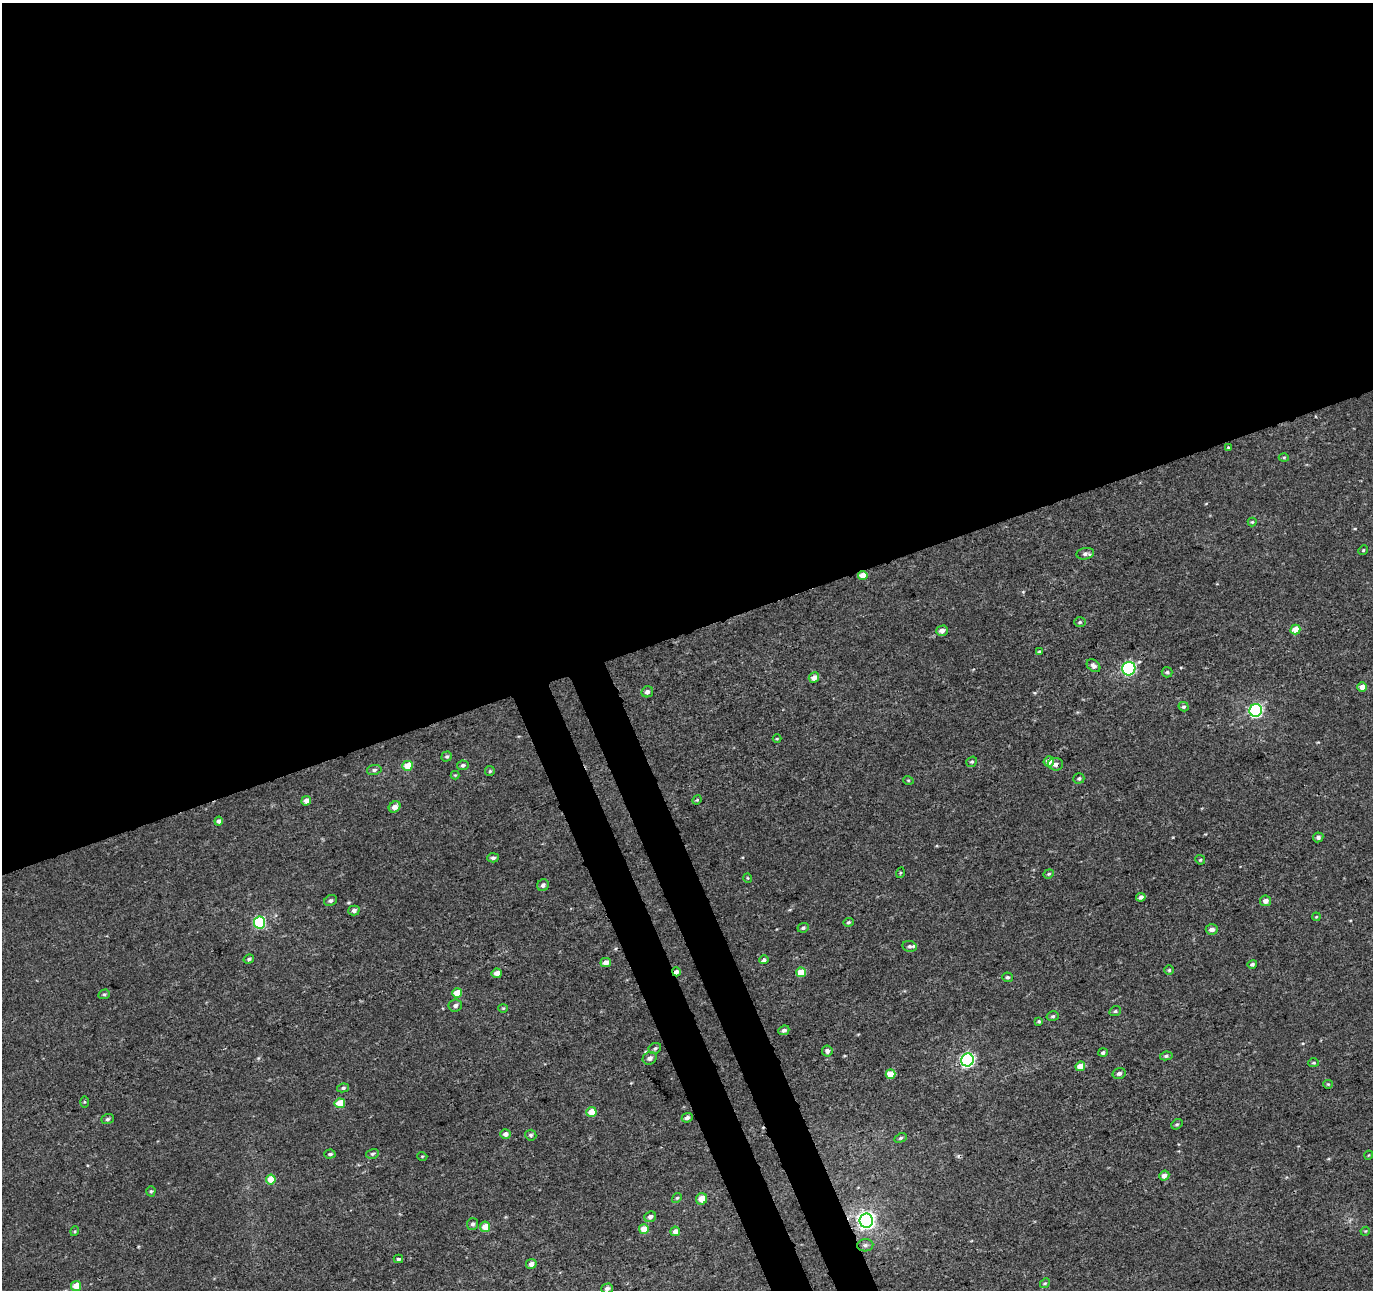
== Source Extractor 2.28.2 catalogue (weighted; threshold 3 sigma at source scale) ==
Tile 2 of 4 x 4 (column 2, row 1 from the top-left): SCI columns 1426-2796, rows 3996-5283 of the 5660 x 5457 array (HDU 1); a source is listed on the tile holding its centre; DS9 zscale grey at full resolution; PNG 1375 x 1292 px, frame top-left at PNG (2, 3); each listed source drawn as its Kron ellipse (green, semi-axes under 4 px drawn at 4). Shown black and unused: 52% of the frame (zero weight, under 3 of 4 exposures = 5% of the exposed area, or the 3 px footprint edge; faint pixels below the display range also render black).
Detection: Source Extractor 2.28.2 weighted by HDU 2 'WHT'; one run over the whole footprint, this tile lists its part. Background 0.00192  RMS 0.0036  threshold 0.0161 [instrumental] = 3 sigma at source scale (4.5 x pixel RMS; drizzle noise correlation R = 1.50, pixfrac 1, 0.0396/0.0396 arcsec/px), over >= 5 px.
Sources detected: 113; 1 cosmic-ray / hot-pixel residue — neither listed nor drawn; the other 112 listed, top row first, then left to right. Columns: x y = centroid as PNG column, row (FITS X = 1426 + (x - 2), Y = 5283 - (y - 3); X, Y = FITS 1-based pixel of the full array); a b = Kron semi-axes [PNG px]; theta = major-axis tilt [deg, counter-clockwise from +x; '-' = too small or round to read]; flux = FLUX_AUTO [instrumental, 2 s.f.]
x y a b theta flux
1228 447 3 3 - 0.32
1284 457 5 3 - 0.39
1252 522 4 4 - 0.44
1363 550 5 4 - 0.4
1085 554 9 5 9 1.1
863 575 5 4 - 4.5
1080 622 6 5 - 0.57
1295 629 5 4 - 4.8
942 631 6 5 - 2
1039 652 4 4 - 0.42
1094 666 7 5 -40 1.3
1129 669 7 6 - 42
1167 672 5 5 - 0.64
814 677 5 5 - 2.4
1362 687 5 5 - 2.3
647 692 6 5 - 1.4
1184 707 5 4 - 0.66
1256 710 6 6 - 59
777 739 4 3 - 0.3
447 756 5 5 - 0.64
1049 761 5 5 - 3
972 762 6 4 39 0.56
1056 764 7 6 - 1.4
463 765 6 5 - 0.77
407 766 5 5 - 6.5
374 770 7 5 10 0.83
490 771 5 4 - 0.47
455 775 4 4 - 0.34
1079 778 5 5 - 0.67
908 780 5 3 - 0.35
697 800 5 4 - 0.41
306 801 5 4 - 2.1
395 807 6 5 - 2.6
219 821 4 4 - 1.3
1318 837 5 5 - 0.93
493 858 6 4 4 0.88
1200 860 5 4 - 0.47
900 873 5 3 - 0.32
1049 874 5 4 - 0.47
748 878 5 3 - 0.28
543 885 6 5 - 1.1
1141 897 4 4 - 0.86
330 901 7 5 29 0.82
1265 901 5 5 - 1.8
354 910 6 5 - 1.2
1316 917 4 3 - 0.32
260 922 6 5 - 35
848 922 5 4 - 0.56
803 928 6 4 24 0.68
1212 929 6 5 - 1.6
909 946 7 5 -11 0.85
249 959 5 4 - 0.67
764 960 5 4 - 0.8
606 963 5 4 - 2.3
1252 964 5 4 - 0.79
1169 970 5 5 - 0.52
676 972 4 4 - 1.5
801 972 5 4 - 5.5
497 973 5 5 - 2.2
1007 977 5 5 - 0.67
457 993 5 4 - 5.4
104 994 6 4 19 0.6
455 1006 7 6 - 1.1
503 1008 4 4 - 0.36
1115 1011 6 4 22 0.59
1053 1016 6 4 14 0.6
1039 1021 4 3 - 0.39
784 1030 5 4 - 1.1
655 1048 6 5 - 0.72
827 1051 5 5 - 1.3
1103 1053 5 4 - 0.79
1166 1056 6 4 9 0.72
650 1058 7 6 - 1.3
967 1060 6 6 - 66
1314 1063 5 4 - 0.55
1080 1066 5 4 - 3.9
1119 1073 6 5 - 1.2
891 1074 5 4 - 6.2
1328 1084 5 4 - 0.38
343 1088 6 4 10 0.67
84 1102 5 4 - 0.36
340 1103 5 5 - 6.5
591 1112 5 5 - 4.9
687 1118 5 5 - 1.2
107 1119 6 5 - 0.65
1177 1124 6 4 38 0.56
505 1134 5 5 - 1.6
531 1135 5 5 - 0.66
901 1138 6 4 27 0.66
330 1154 5 4 - 0.82
372 1154 6 5 - 0.68
1369 1155 4 3 - 0.26
422 1156 5 3 - 0.29
1164 1176 5 4 - 2
271 1179 5 5 - 6.3
151 1191 5 4 - 0.54
677 1198 5 4 - 0.49
701 1199 6 5 - 3.9
650 1217 6 5 - 1.2
866 1221 7 6 - 160
472 1224 6 5 - 0.9
485 1227 5 5 - 4.9
644 1229 5 5 - 4.3
75 1231 5 3 - 0.4
675 1231 5 5 - 2.2
1365 1231 5 4 - 0.37
865 1245 8 6 4 1
398 1259 5 4 - 0.7
531 1264 5 5 - 1.8
1045 1283 5 4 - 0.52
76 1286 5 5 - 6.2
607 1288 6 5 - 0.92
Overlapping masked pixels (flux is a lower limit): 3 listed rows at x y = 863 575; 1056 764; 676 972